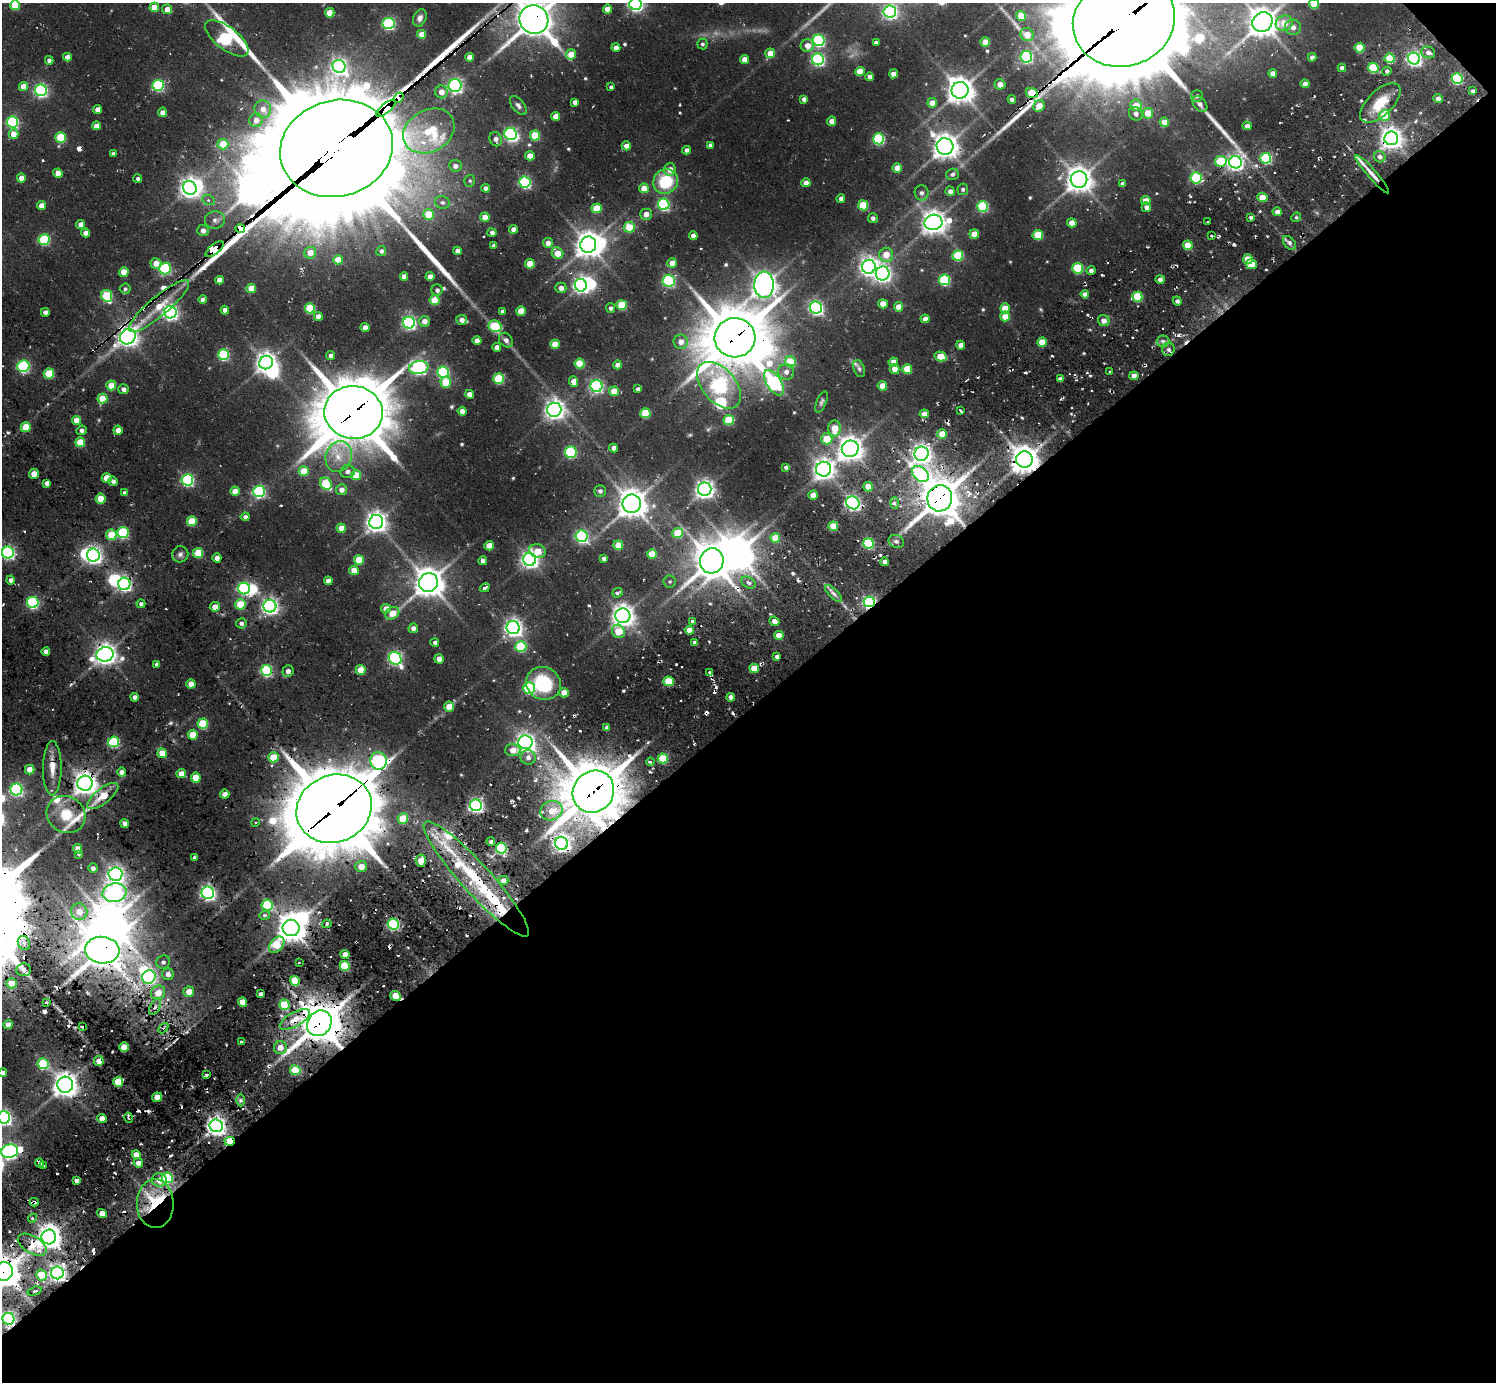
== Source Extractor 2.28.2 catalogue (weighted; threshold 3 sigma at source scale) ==
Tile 12 of 4 x 4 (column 4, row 3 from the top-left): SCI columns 4549-6042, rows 1531-2910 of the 6310 x 6286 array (HDU 1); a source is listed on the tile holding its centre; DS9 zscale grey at full resolution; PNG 1498 x 1384 px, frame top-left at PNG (2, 3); each listed source drawn as its Kron ellipse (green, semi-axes under 4 px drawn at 4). Shown black and unused: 49% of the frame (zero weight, under 2 of 3 exposures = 12% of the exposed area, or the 3 px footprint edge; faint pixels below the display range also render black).
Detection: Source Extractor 2.28.2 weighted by HDU 2 'WHT'; one run over the whole footprint, this tile lists its part. Background 0.0934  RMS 0.011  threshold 0.0473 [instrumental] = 3 sigma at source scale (4.5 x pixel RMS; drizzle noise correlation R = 1.50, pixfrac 1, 0.05/0.05 arcsec/px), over >= 5 px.
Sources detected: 617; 6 too faint to see at this stretch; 20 inside a brighter object's white glare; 29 cosmic-ray / hot-pixel residue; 3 long thin detections or spike segments (spike, bleed or trail) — neither listed nor drawn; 15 inside a brighter listed object's ellipse — not listed separately; of the other 544, all 500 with FLUX_AUTO >= 1.54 (the completeness limit of this list) listed and drawn (44 fainter detections not listed), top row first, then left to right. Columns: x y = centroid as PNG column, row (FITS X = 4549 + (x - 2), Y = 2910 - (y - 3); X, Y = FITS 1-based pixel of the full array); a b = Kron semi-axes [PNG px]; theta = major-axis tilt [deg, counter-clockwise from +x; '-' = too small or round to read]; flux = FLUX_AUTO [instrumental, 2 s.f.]
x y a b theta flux
635 4 6 6 - 280
1314 4 5 5 - 28
15 5 5 5 - 28
154 7 5 4 - 16
167 9 5 5 - 8.1
607 9 4 4 - 11
890 12 6 6 - 250
330 13 5 4 - 17
1021 16 5 5 - 18
420 18 9 6 66 4
534 19 15 14 - 2200
1124 21 52 45 19 24000
1262 22 10 9 - 1400
389 23 6 5 - 120
1284 23 8 7 - 16
1293 27 8 7 - 5.7
422 34 4 4 - 12
1027 34 7 6 - 12
227 38 26 11 -37 190
819 40 6 6 - 140
985 42 5 4 - 16
876 43 4 4 - 3.1
702 44 5 5 - 2
807 45 7 6 - 10
616 48 4 4 - 7.1
1360 48 5 5 - 32
1428 52 7 6 - 5
770 53 5 5 - 14
571 54 5 5 - 19
67 57 4 4 - 6.1
469 57 4 4 - 6.8
1026 57 6 6 - 150
1312 57 4 4 - 3.9
1390 58 5 5 - 36
744 59 4 4 - 7.6
818 59 6 6 - 180
1414 59 6 6 - 280
49 60 4 4 - 3.5
339 66 6 6 - 290
1342 68 4 4 - 4.5
1373 68 5 5 - 61
1387 71 5 4 - 2.3
860 72 4 4 - 19
1273 73 4 4 - 6.4
893 74 4 4 - 8.6
870 77 4 4 - 4.7
1457 78 5 5 - 100
1000 84 5 5 - 8.3
1305 84 4 4 - 7.4
158 85 5 5 - 110
23 86 4 4 - 11
455 86 6 6 - 230
611 87 4 4 - 2.3
41 90 6 6 - 190
960 90 8 8 - 1100
1473 91 4 3 - 2.9
441 92 6 6 - 8.7
1032 93 6 5 - 34
1197 96 6 5 - 2.3
398 98 6 4 49 770
804 99 4 4 - 3.6
1012 99 4 4 - 3.9
1438 99 5 4 - 3.9
575 102 4 4 - 4.3
932 103 5 4 - 12
1380 103 25 12 44 25
1200 104 9 6 -51 3.8
518 105 11 6 -52 3.2
1136 105 6 6 - 13
1039 106 6 5 - 13
386 108 12 5 40 2600
98 109 4 4 - 7.6
263 109 9 8 - 7.8
163 112 4 4 - 6
1148 113 5 5 - 19
1136 114 7 6 - 4.2
1384 115 5 5 - 32
556 116 4 4 - 12
256 120 7 6 - 7.7
832 121 4 4 - 8.9
13 122 5 5 - 110
1164 122 5 4 - 13
96 126 4 4 - 6.3
1247 126 4 4 - 5.2
429 131 27 21 28 53
14 134 5 5 - 13
511 134 6 6 - 190
535 136 5 5 - 40
61 137 5 5 - 49
1391 138 7 7 - 730
496 139 7 6 - 4.2
879 139 5 5 - 99
223 144 5 5 - 24
710 145 4 4 - 3.1
626 146 4 4 - 6.5
945 146 8 8 - 1000
336 148 57 48 15 40000
686 150 4 4 - 4.4
113 154 4 3 - 2.3
530 156 5 4 - 12
1380 157 6 5 - 3.9
1266 158 5 5 - 110
1221 161 6 5 - 48
1235 162 6 6 - 340
455 166 6 6 - 4.9
897 168 5 4 - 14
670 169 6 5 - 8
58 173 5 4 - 10
952 174 6 5 - 2.9
1372 174 25 4 -49 9.4
21 178 4 4 - 7.9
138 178 4 4 - 2.2
1196 178 5 5 - 90
1079 179 8 8 - 1100
470 181 6 5 - 1.7
666 181 13 12 - 46
525 182 6 5 - 130
806 183 4 4 - 7.2
1123 184 4 4 - 4.2
190 188 7 6 - 540
486 188 4 4 - 4.3
644 188 5 4 - 15
963 189 6 5 - 1.9
950 191 5 4 - 4.5
921 193 8 7 - 3.7
1262 198 5 4 - 20
841 199 4 4 - 4.3
209 200 6 4 -26 2.2
1146 201 5 4 - 13
442 202 7 6 - 3.1
664 204 6 5 - 130
863 205 5 5 - 38
41 206 4 4 - 9.7
983 206 5 5 - 91
1146 207 5 4 - 5
597 208 5 5 - 29
1277 212 5 4 - 5.4
428 214 5 5 - 23
646 214 5 5 - 7.5
485 217 5 4 - 13
1251 217 4 3 - 2.1
1296 217 5 4 - 1.5
873 218 5 5 - 3.2
215 220 10 8 2 4.8
933 222 9 7 12 940
1208 222 3 3 - 2.9
1072 223 5 4 - 10
81 224 4 4 - 6.7
629 227 5 5 - 25
240 229 5 4 - 720
513 229 4 4 - 6.4
203 230 6 5 - 5.4
85 233 4 4 - 6.3
492 233 4 4 - 3.4
974 234 5 4 - 13
1038 235 5 5 - 34
693 236 4 4 - 5.4
1212 236 3 3 - 2.2
44 240 5 5 - 83
548 243 5 5 - 6.4
1289 243 8 5 -48 3.1
588 245 8 8 - 1100
1188 245 5 4 - 24
493 246 4 4 - 2.8
215 249 11 5 39 770
381 251 5 5 - 2.7
457 251 4 4 - 5
310 253 6 6 - 9.1
557 253 6 5 - 13
886 255 7 7 - 13
958 256 5 5 - 44
1248 259 5 4 - 22
338 260 5 4 - 14
156 263 5 5 - 10
672 263 5 5 - 10
530 264 5 4 - 19
1252 264 5 5 - 11
869 267 7 7 - 500
165 268 6 6 - 100
1078 268 5 5 - 67
1091 270 4 4 - 3.1
124 272 5 4 - 14
883 273 7 7 - 390
404 276 4 4 - 6.2
430 276 4 4 - 6.7
1160 279 5 4 - 4.2
219 280 4 4 - 6.2
945 280 5 5 - 93
669 281 6 6 - 130
581 285 6 6 - 290
764 285 13 10 88 1000
251 288 5 5 - 20
561 288 5 5 - 5
125 289 5 5 - 1.9
437 290 5 5 - 2.8
1085 294 4 4 - 4.6
107 296 6 5 - 65
1137 297 5 5 - 51
203 300 4 4 - 5.8
435 300 5 5 - 29
1177 301 4 4 - 3.2
883 304 5 4 - 13
622 305 5 5 - 42
159 306 38 9 40 27
899 307 5 4 - 13
310 308 5 5 - 43
610 308 5 4 - 2.5
816 308 6 6 - 220
1005 308 5 5 - 19
225 310 4 4 - 5.4
502 311 4 4 - 2.8
521 311 5 5 - 19
45 312 4 4 - 4.6
170 312 6 6 - 310
318 316 4 4 - 9.2
1005 316 5 5 - 15
925 319 4 4 - 6.6
462 320 5 5 - 5.2
424 321 5 5 - 7.2
1104 321 6 5 - 5.9
409 323 6 6 - 210
495 326 7 5 -27 59
365 327 4 4 - 8.5
128 337 8 7 - 590
735 338 20 19 - 4100
506 340 8 6 -48 4.4
477 341 4 4 - 6.9
1163 341 6 6 - 2.8
681 342 7 7 - 8.2
1042 342 5 4 - 23
555 344 5 4 - 14
961 345 4 4 - 7.6
497 347 4 4 - 5.6
1168 349 7 6 - 3.6
223 355 5 5 - 84
331 355 4 4 - 3.8
941 356 6 5 - 24
790 362 5 5 - 36
893 362 4 4 - 11
266 363 7 6 - 630
580 363 5 5 - 34
618 365 4 4 - 6.4
23 366 6 5 - 130
419 367 10 6 8 260
859 369 9 5 -70 2.3
895 369 5 4 - 9.8
907 369 5 5 - 25
1110 371 3 2 - 1.8
443 372 5 5 - 120
786 372 8 8 - 5.9
49 374 5 5 - 39
1134 376 4 4 - 9.4
499 379 5 5 - 59
1060 379 4 3 - 3.1
446 382 5 5 - 33
573 382 5 4 - 11
774 383 14 7 -56 220
111 385 5 5 - 22
719 385 27 16 -49 280
597 386 6 6 - 170
882 386 5 4 - 16
123 389 5 5 - 4.3
638 389 4 4 - 2.5
614 391 5 5 - 19
470 394 4 4 - 6.9
102 399 5 5 - 23
821 402 11 5 68 2.4
554 410 7 7 - 560
960 410 4 2 - 2.9
462 411 4 4 - 7.9
354 412 29 26 -8 5300
645 413 5 5 - 37
924 414 4 4 - 7.7
76 420 4 4 - 12
729 420 5 5 - 40
26 427 5 5 - 26
835 428 8 6 89 19
82 430 5 5 - 3.1
118 430 4 4 - 7.5
942 434 5 5 - 19
827 439 5 5 - 23
80 442 5 5 - 27
614 448 4 4 - 6
850 449 8 8 - 960
571 452 6 6 - 95
921 454 7 7 - 530
339 457 15 13 72 16
1024 459 8 8 - 1300
786 467 4 4 - 2.5
824 469 7 7 - 660
304 471 5 5 - 26
347 471 7 6 - 4
34 474 5 5 - 9.2
920 474 9 6 -40 170
356 475 5 5 - 22
107 478 5 5 - 17
187 480 6 5 - 160
113 481 5 4 - 3.5
47 483 4 4 - 4
326 484 6 5 - 60
868 487 5 4 - 18
705 489 7 6 - 530
341 490 5 5 - 5.8
235 491 4 4 - 11
259 491 6 6 - 160
600 491 6 5 - 3.2
124 493 4 4 - 3.3
813 495 4 4 - 9.1
940 498 13 12 - 2500
101 499 5 5 - 26
853 503 7 6 - 230
894 503 5 4 - 2.3
632 504 9 9 - 1300
245 517 4 4 - 3.4
192 521 5 5 - 33
376 522 7 7 - 650
833 526 5 4 - 26
341 528 4 4 - 10
123 533 5 5 - 83
677 533 5 5 - 29
111 535 5 5 - 26
582 536 6 6 - 180
775 538 5 4 - 22
896 541 8 6 -23 3.8
869 543 5 5 - 88
618 545 5 5 - 22
489 546 5 4 - 16
537 551 8 6 -15 13
8 553 6 6 - 190
198 553 5 5 - 31
180 554 8 8 - 3.3
652 554 5 5 - 25
93 555 6 6 - 370
217 558 4 4 - 6.9
530 559 6 6 - 430
604 559 4 4 - 3.5
359 560 5 5 - 22
483 561 4 4 - 4.4
712 561 12 11 - 2100
885 562 4 4 - 4.7
354 570 5 4 - 12
11 580 4 4 - 3.8
328 581 4 4 - 6.2
670 581 6 6 - 1.8
428 582 10 9 - 1400
749 583 8 5 -27 3.5
124 584 6 6 - 240
244 588 6 6 - 140
485 588 5 3 - 2.3
617 593 5 4 - 3.4
833 593 11 4 -45 3.8
33 602 5 5 - 130
869 602 5 5 - 190
141 604 4 4 - 2.8
240 604 5 5 - 26
270 606 6 6 - 360
215 607 5 5 - 8.7
386 609 5 4 - 8.4
392 613 7 5 30 15
623 616 7 7 - 740
692 621 3 3 - 5.2
774 621 5 4 - 5.9
241 623 5 5 - 3.1
413 628 5 5 - 4.9
513 628 6 6 - 470
689 630 4 4 - 11
618 631 7 6 - 21
779 635 5 4 - 13
435 642 4 4 - 2.6
695 642 4 3 - 2.8
521 647 5 5 - 66
46 651 4 4 - 4.5
105 654 8 7 - 720
777 656 4 3 - 3.3
395 658 7 6 - 200
439 659 4 4 - 7.5
157 665 4 4 - 3.8
754 668 5 4 - 18
267 670 5 5 - 140
361 670 5 5 - 20
288 671 6 5 - 4.4
709 672 4 3 - 2.8
669 681 5 5 - 42
544 683 18 16 -28 60
191 684 4 4 - 10
529 688 6 5 - 100
564 693 5 4 - 13
135 697 4 4 - 5
731 697 4 4 - 5.9
449 707 5 5 - 17
203 724 5 5 - 55
607 728 4 3 - 3.9
193 735 5 5 - 21
114 742 5 5 - 100
525 742 7 7 - 490
513 750 7 6 - 9.6
162 753 5 5 - 20
273 757 5 5 - 28
528 757 7 7 - 5.1
663 758 5 5 - 48
378 761 9 8 - 180
650 762 4 3 - 1.8
52 768 27 9 90 14
30 770 5 4 - 15
121 772 4 4 - 4.8
181 774 4 4 - 9.8
196 778 5 5 - 21
85 783 7 7 - 910
16 789 6 6 - 170
593 792 22 20 51 4200
225 794 5 4 - 7.3
103 796 19 7 38 23
476 805 6 5 - 240
334 809 38 33 23 8600
551 811 11 9 20 15
66 814 20 18 -32 29
403 818 5 5 - 31
256 822 4 4 - 1.6
125 823 4 4 - 4.8
491 842 4 4 - 2.6
561 843 6 6 - 420
501 848 5 5 - 120
78 849 5 4 - 9.6
79 854 4 3 - 1.6
195 857 4 4 - 3.2
421 861 6 5 - 11
361 866 6 5 - 11
93 868 5 4 - 3.4
115 874 7 6 - 390
476 879 76 14 -48 100
503 880 5 4 - 5.6
115 893 12 9 12 410
208 893 6 6 - 300
267 905 5 5 - 74
79 912 8 8 - 13
265 915 5 4 - 3.2
327 924 5 4 - 1.9
393 924 5 5 - 140
291 928 8 8 - 1300
24 943 7 6 - 4.3
277 945 9 6 49 27
102 950 17 13 -4 2200
345 954 4 4 - 8.9
163 962 7 6 - 3
299 963 3 2 - 1.8
345 966 5 5 - 45
24 970 7 6 - 4.3
168 974 6 6 - 5.2
149 977 7 6 - 180
295 981 5 5 - 36
11 983 5 5 - 11
189 992 5 5 - 11
158 993 7 6 - 15
260 994 4 3 - 2.9
395 996 5 4 - 22
46 1002 4 4 - 1.6
242 1002 4 4 - 14
284 1005 5 5 - 36
155 1007 9 5 62 3.3
295 1019 17 7 30 14
319 1023 13 11 53 2500
8 1025 4 4 - 7.9
82 1027 2 2 - 1.6
163 1028 6 4 46 1.6
241 1042 3 2 - 1.6
124 1047 5 4 - 24
280 1048 6 6 - 8.5
99 1061 5 5 - 7.7
43 1064 5 5 - 76
295 1070 5 5 - 44
3 1073 4 4 - 4.9
206 1075 3 3 - 2.3
118 1082 5 5 - 30
65 1085 8 8 - 1000
157 1097 5 4 - 14
240 1100 6 4 -89 1.7
4 1117 6 6 - 290
102 1118 4 4 - 11
128 1118 5 2 - 2
216 1126 7 6 - 580
230 1141 5 4 - 53
10 1151 9 6 12 290
136 1155 4 4 - 11
40 1163 4 3 - 3.4
138 1163 5 4 - 6.1
43 1166 4 2 - 1.9
167 1178 5 5 - 79
76 1180 4 3 - 4.4
159 1180 7 6 - 9.8
34 1202 4 3 - 6.6
155 1204 24 18 -89 48
102 1214 5 4 - 11
32 1218 4 4 - 1.7
49 1237 7 7 - 940
32 1245 16 8 -31 20
3 1272 9 9 - 1900
57 1273 6 6 - 430
41 1275 5 5 - 24
35 1291 7 4 18 2.2
9 1319 6 6 - 250
Overlapping masked pixels (flux is a lower limit): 45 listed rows (the first 20) at x y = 534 19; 1124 21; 227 38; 1032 93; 398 98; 386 108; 1391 138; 336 148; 1372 174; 240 229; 215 249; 159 306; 128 337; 735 338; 719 385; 354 412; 1024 459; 940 498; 853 503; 712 561
Isophote crosses this tile's border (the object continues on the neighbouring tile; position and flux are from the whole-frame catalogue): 11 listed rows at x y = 635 4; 1314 4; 15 5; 534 19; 1124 21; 8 553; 3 1073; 4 1117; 10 1151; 3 1272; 9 1319